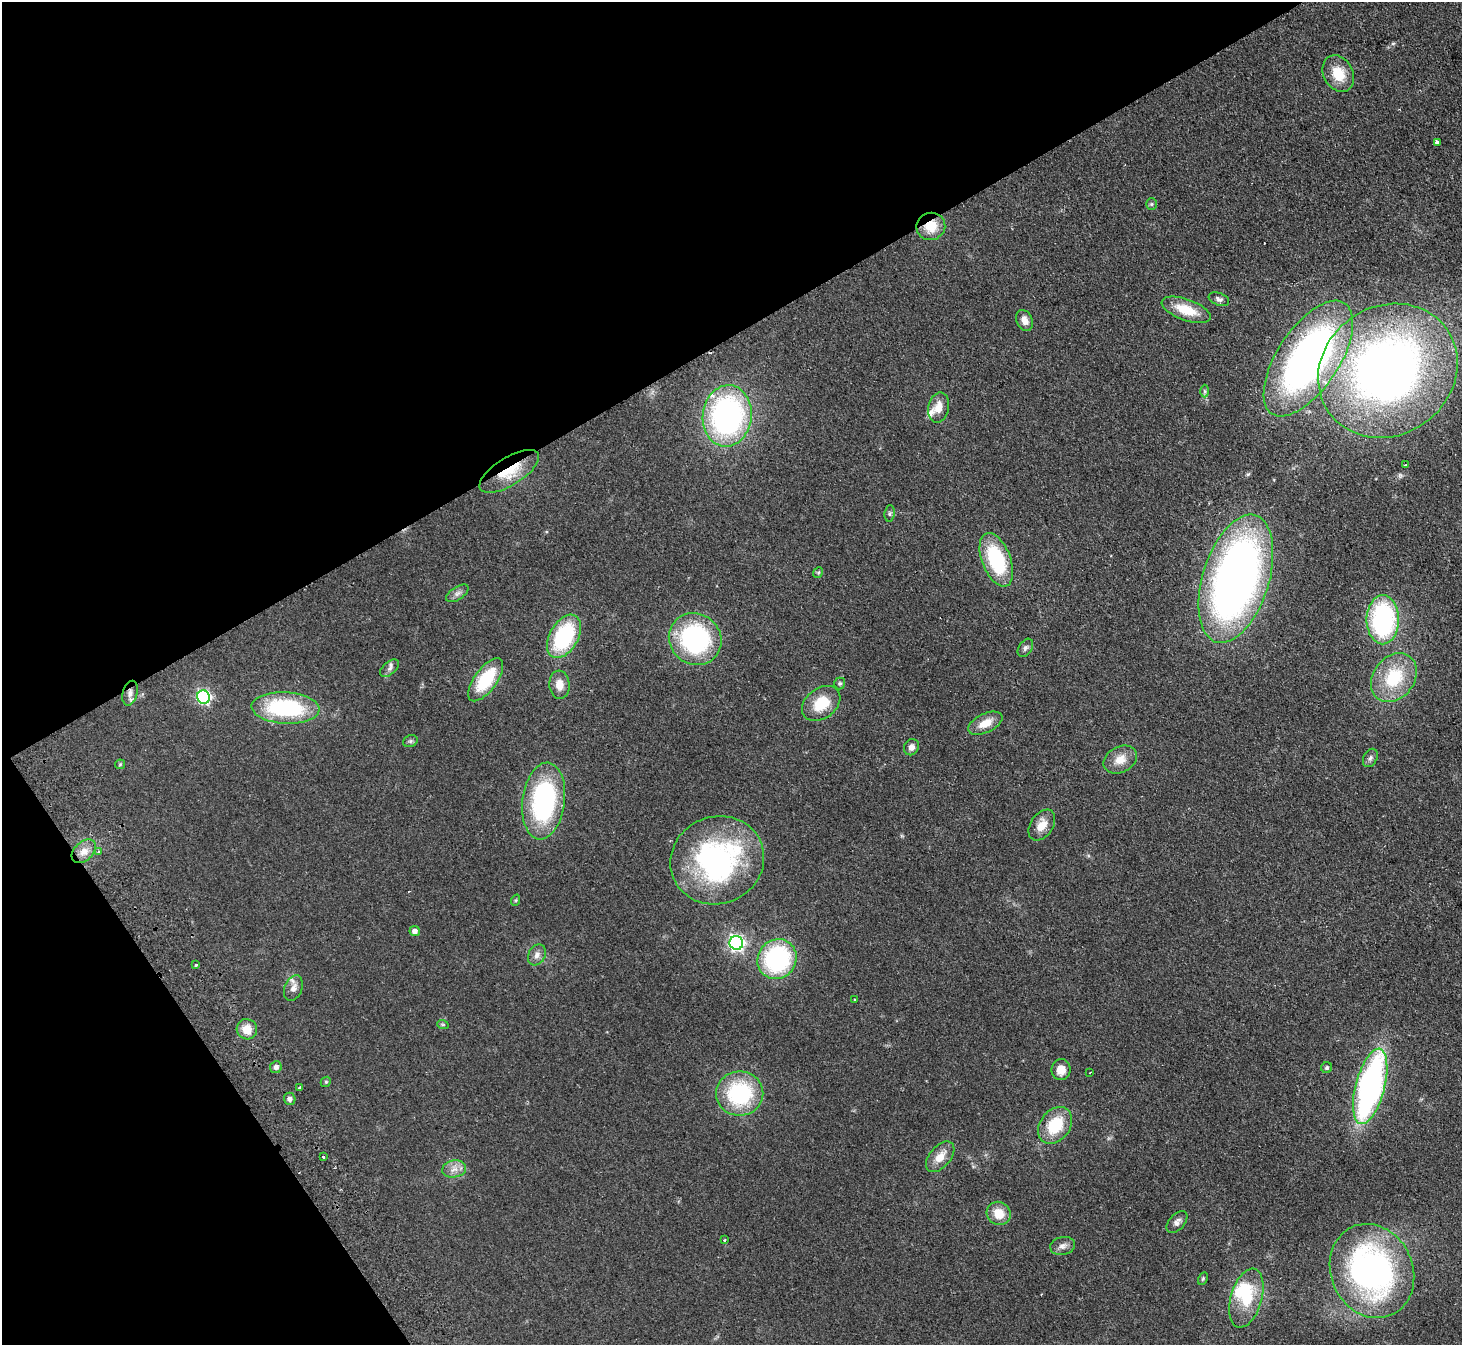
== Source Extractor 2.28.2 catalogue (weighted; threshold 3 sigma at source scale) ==
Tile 5 of 4 x 4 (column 1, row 2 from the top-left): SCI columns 51-1510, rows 3019-4361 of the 5940 x 5898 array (HDU 1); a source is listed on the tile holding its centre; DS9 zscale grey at full resolution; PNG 1464 x 1347 px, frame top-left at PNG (2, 2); each listed source drawn as its Kron ellipse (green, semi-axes under 4 px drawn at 4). Shown black and unused: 32% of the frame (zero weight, under 2 of 3 exposures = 3% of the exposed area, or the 3 px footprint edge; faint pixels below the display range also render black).
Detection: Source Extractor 2.28.2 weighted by HDU 2 'WHT'; one run over the whole footprint, this tile lists its part. Background 0.0777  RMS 0.0086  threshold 0.0385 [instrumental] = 3 sigma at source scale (4.5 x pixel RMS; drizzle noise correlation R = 1.50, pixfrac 1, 0.05/0.05 arcsec/px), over >= 5 px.
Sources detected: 79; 1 inside a brighter object's white glare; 3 cosmic-ray / hot-pixel residue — neither listed nor drawn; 2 inside a brighter listed object's ellipse — not listed separately; the other 73 listed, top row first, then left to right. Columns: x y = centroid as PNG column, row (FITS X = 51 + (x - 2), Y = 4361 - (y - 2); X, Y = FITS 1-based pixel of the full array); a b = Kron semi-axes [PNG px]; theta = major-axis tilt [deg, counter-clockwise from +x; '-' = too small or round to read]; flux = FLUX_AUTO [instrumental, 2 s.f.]
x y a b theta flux
1338 74 19 14 -62 19
1437 142 3 3 - 7
1151 204 6 5 - 1.2
931 226 14 13 - 16
1219 299 10 6 -22 2.8
1186 310 26 10 -20 22
1024 320 11 7 -64 5.6
1308 359 66 31 56 380
1388 371 72 64 35 590
1205 391 6 4 -89 1.3
939 407 15 10 77 9
727 416 31 24 83 210
1405 465 4 2 - 0.71
509 471 34 14 32 28
890 513 8 5 83 1.6
996 560 28 14 -69 60
818 572 6 4 53 0.97
1236 579 66 33 73 540
457 593 13 6 33 3.6
1383 620 24 16 90 130
564 636 23 14 60 74
695 639 27 25 -39 120
1025 648 10 6 58 2.8
390 668 11 6 39 3
1394 678 26 20 53 42
486 680 25 11 54 41
840 684 6 5 - 1.2
559 685 14 10 -85 9
130 693 12 7 75 4.8
203 697 7 6 - 150
821 703 21 15 37 23
285 708 34 15 -3 88
985 723 18 9 25 12
410 741 7 5 20 1.7
911 747 8 7 - 4.3
1370 758 10 6 62 2.5
1120 760 18 12 28 11
120 764 5 5 - 0.87
544 801 38 21 83 130
1042 825 17 11 56 10
84 851 14 9 43 8
98 852 3 3 - 1.9
717 860 47 43 23 170
516 900 6 3 72 0.87
415 931 5 5 - 4.4
736 943 7 6 - 250
537 955 11 8 61 4.6
777 959 20 19 - 110
196 965 3 3 - 3.1
293 988 13 8 68 5.7
855 1000 3 2 - 0.65
443 1025 6 3 -19 0.93
247 1029 10 10 - 11
276 1067 6 6 - 3.4
1327 1068 5 5 - 1.4
1061 1070 10 9 - 8.6
1090 1072 3 2 - 0.56
326 1082 5 4 - 1.1
1370 1086 39 14 75 280
300 1087 4 3 - 1.9
740 1094 23 22 - 78
290 1099 6 5 - 2.6
1055 1125 20 15 53 30
323 1157 3 3 - 2
940 1157 18 10 49 11
454 1169 12 8 10 6
999 1213 12 11 - 14
1177 1222 13 8 48 3.8
724 1240 4 3 - 0.61
1063 1246 12 9 13 4.3
1372 1271 48 41 -65 270
1203 1279 7 4 63 1.3
1246 1298 30 15 74 31
Overlapping masked pixels (flux is a lower limit): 3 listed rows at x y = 931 226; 509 471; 130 693
Unlisted compact peaks at least as high as the median listed source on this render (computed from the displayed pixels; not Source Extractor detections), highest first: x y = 1248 474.